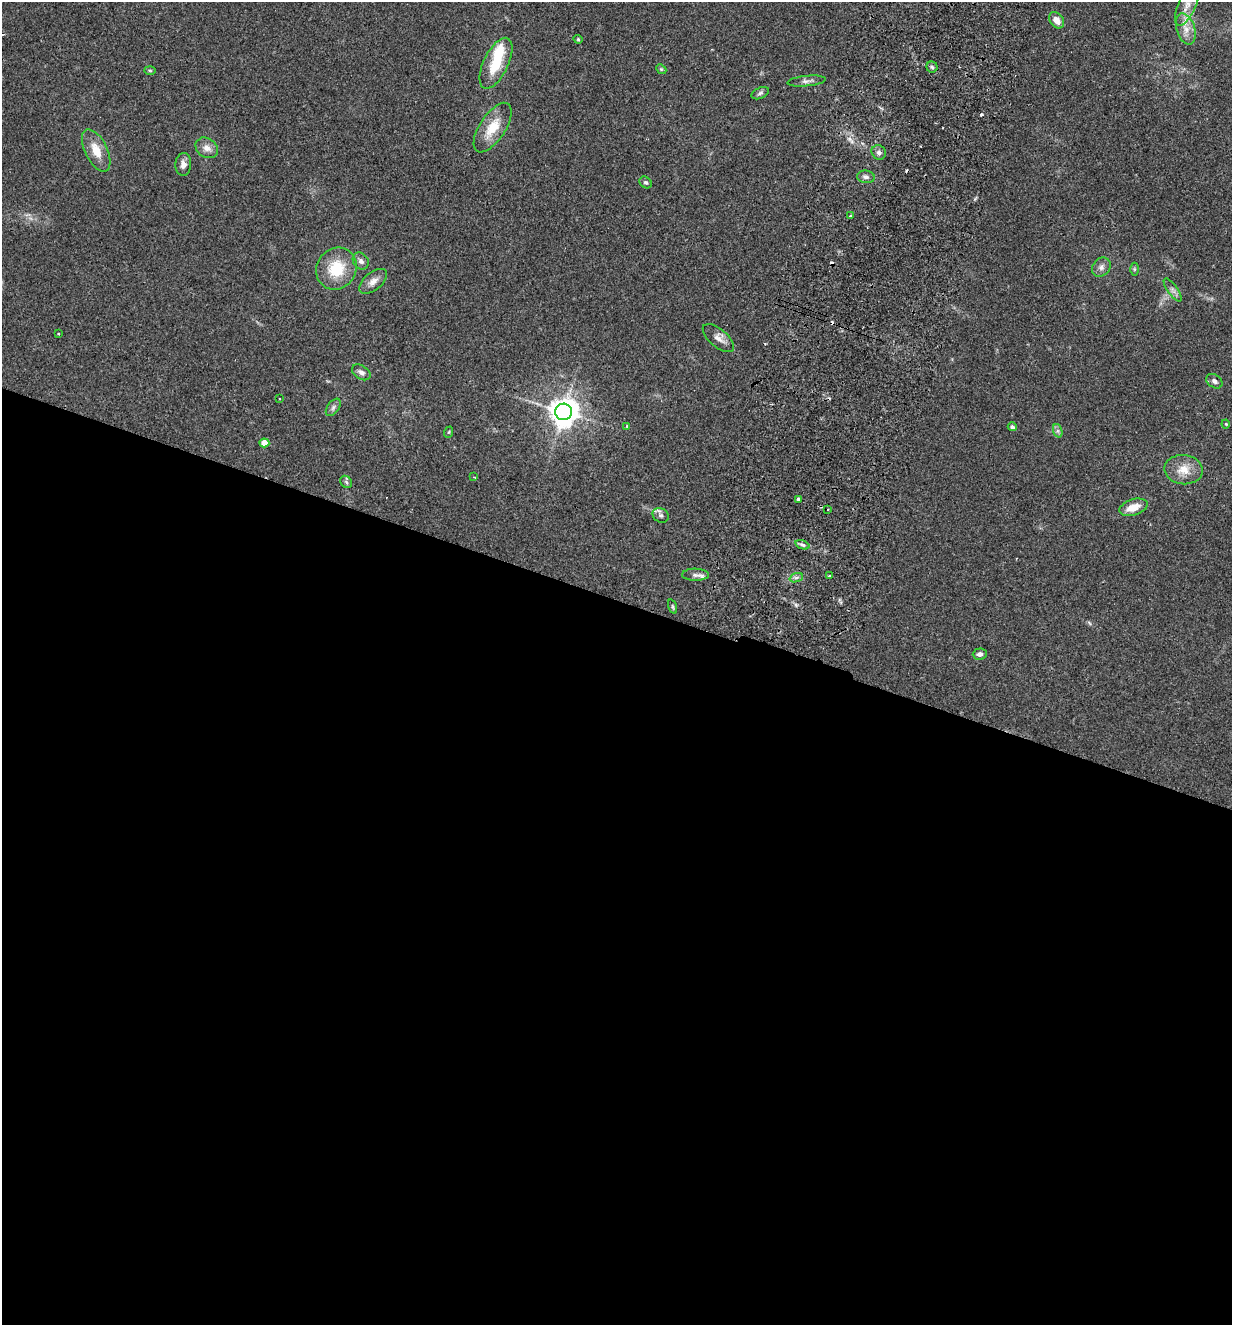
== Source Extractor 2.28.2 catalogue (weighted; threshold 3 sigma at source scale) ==
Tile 14 of 4 x 4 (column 2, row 4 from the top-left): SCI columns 1419-2648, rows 25-1347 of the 5425 x 5337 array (HDU 1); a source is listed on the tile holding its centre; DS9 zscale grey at full resolution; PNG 1234 x 1327 px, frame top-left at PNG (2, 2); each listed source drawn as its Kron ellipse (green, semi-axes under 4 px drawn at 4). Shown black and unused: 55% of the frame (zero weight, under 2 of 3 exposures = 3% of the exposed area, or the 3 px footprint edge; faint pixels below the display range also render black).
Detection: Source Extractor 2.28.2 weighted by HDU 2 'WHT'; one run over the whole footprint, this tile lists its part. Background 0.152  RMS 0.01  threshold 0.047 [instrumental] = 3 sigma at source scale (4.5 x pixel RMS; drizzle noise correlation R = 1.50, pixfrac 1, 0.05/0.05 arcsec/px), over >= 5 px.
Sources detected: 56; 1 inside a brighter object's white glare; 5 cosmic-ray / hot-pixel residue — neither listed nor drawn; the other 50 listed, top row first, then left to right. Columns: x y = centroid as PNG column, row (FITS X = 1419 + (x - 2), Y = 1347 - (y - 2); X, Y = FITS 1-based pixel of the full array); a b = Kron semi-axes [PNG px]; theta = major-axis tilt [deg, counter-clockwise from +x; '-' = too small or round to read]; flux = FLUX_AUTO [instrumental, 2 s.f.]
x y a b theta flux
1187 5 22 9 66 11
1057 20 9 6 -54 8.1
1186 29 16 9 -73 11
578 39 4 4 - 1.2
496 63 27 12 64 31
932 67 5 5 - 2.2
661 69 5 4 - 1.2
150 70 6 4 -2 1.3
807 81 19 5 6 4.6
760 93 9 5 22 2.5
493 128 28 13 57 25
207 148 12 9 -34 7.3
96 150 23 11 -64 17
879 152 7 6 - 3.5
183 164 11 8 87 6
866 177 9 6 -7 3.7
646 182 6 5 - 2.3
850 216 3 3 - 2.5
361 261 9 7 -49 4
1101 267 10 8 49 4.7
336 269 21 19 55 34
1134 269 6 4 -89 1.6
373 281 17 8 40 7.3
1173 290 13 5 -54 3.8
58 334 2 2 - 1
718 338 19 9 -40 7.1
361 372 10 6 -34 4.3
1214 381 9 6 -35 3.6
280 399 3 2 - 1.5
333 407 10 5 53 3
563 412 8 8 - 1400
1226 424 4 4 - 0.97
627 426 4 4 - 1.1
1012 427 4 4 - 2.7
1058 431 7 4 -71 2.5
449 432 6 3 71 1.1
264 443 5 4 - 16
1184 470 19 14 -5 16
474 477 3 2 - 0.85
346 482 7 5 -48 2.1
798 499 3 3 - 11
1134 507 15 8 17 14
827 509 3 2 - 1.5
661 515 8 7 - 3.1
802 545 7 4 -19 2.2
696 575 13 6 -1 4.7
829 576 3 3 - 1.1
796 578 7 4 19 2.6
673 607 7 3 -71 1.4
980 654 7 5 2 3.9